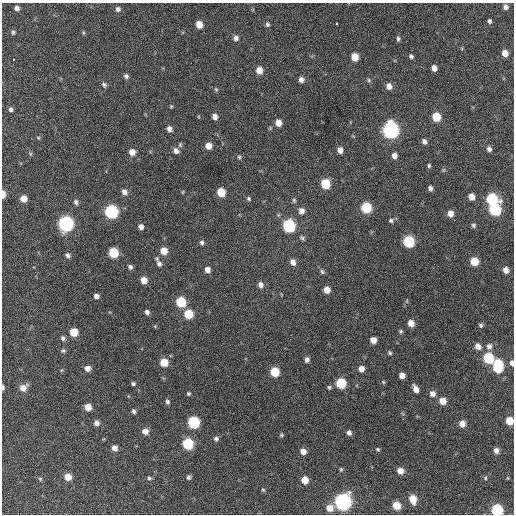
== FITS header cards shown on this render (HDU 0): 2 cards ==
NAXIS1  =                  512 / Axis length
NAXIS2  =                  512 / Axis length

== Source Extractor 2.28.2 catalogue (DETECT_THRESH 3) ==
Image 512 x 512 px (HDU 0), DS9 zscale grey, 1 PNG px = 1 image px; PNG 516 x 516 px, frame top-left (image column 1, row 512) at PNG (2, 3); no overlay
Background 197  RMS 14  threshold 42.2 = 3 sigma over >= 5 px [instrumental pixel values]
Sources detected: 144; all 144 listed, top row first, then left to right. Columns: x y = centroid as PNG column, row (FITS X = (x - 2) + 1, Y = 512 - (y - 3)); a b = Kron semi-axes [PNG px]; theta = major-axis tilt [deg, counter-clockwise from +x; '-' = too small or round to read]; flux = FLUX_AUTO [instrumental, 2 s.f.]
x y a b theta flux
506 7 5 5 - 3400
17 8 5 5 - 3300
118 9 7 6 - 3000
489 21 5 4 - 2100
199 24 6 5 - 11000
267 24 6 5 - 2000
336 24 3 3 - 6300
13 32 6 4 87 1600
83 33 7 3 -82 1000
236 38 6 6 - 3500
398 39 7 5 89 2100
505 53 6 5 - 7700
411 56 6 5 - 1900
355 57 6 5 - 13000
14 59 3 3 - 9200
434 68 5 4 - 5500
259 70 7 6 - 9400
126 76 6 6 - 2600
301 80 6 5 - 4300
369 80 6 5 - 1500
104 85 7 6 - 2200
389 86 7 6 - 5600
216 89 6 4 -68 1300
171 106 5 3 - 970
11 109 6 5 - 2400
215 117 6 5 - 4900
436 117 6 6 - 23000
278 123 6 5 - 8000
169 129 6 5 - 4100
390 130 8 7 - 290000
38 138 5 4 - 1000
424 141 6 5 - 3300
180 145 6 5 - 1400
208 146 6 6 - 8900
489 149 6 5 - 3400
340 150 6 5 - 6000
176 151 7 5 -50 4500
132 152 7 6 - 7400
30 154 6 4 -90 1200
394 155 6 5 - 4900
239 157 5 5 - 1400
429 166 5 4 - 1400
325 184 7 6 - 31000
430 188 6 4 -73 2800
124 192 7 6 - 4600
183 192 5 3 - 910
221 192 6 6 - 19000
3 194 7 4 89 7800
471 197 6 5 - 7500
23 198 6 5 - 9800
249 199 6 5 - 1600
492 199 8 7 - 59000
294 200 6 5 - 1600
76 202 6 5 - 2500
366 207 7 6 - 47000
495 209 7 7 - 79000
301 211 7 6 - 5500
111 212 7 7 - 130000
450 213 6 6 - 7100
391 220 7 6 - 2200
66 224 8 7 - 210000
473 225 6 5 - 1900
289 226 7 7 - 95000
141 227 6 5 - 4100
302 238 7 5 -27 1900
408 241 7 6 - 70000
202 242 6 5 - 2400
164 251 7 6 - 11000
113 253 6 6 - 35000
68 255 6 6 - 2600
474 261 6 6 - 18000
293 262 7 6 - 5500
159 264 9 6 -56 3700
130 267 5 5 - 2600
207 270 6 5 - 5700
506 270 6 5 - 6300
322 272 7 5 -57 1800
144 280 6 6 - 8800
260 285 7 6 - 4400
327 290 6 5 - 8700
96 296 5 5 - 3900
181 302 7 6 - 38000
147 312 5 5 - 2800
188 314 6 6 - 27000
411 323 6 5 - 8800
481 325 5 4 - 1900
401 331 6 5 - 1600
74 332 6 6 - 17000
63 338 6 5 - 2400
373 340 5 5 - 8200
478 346 7 6 - 6500
489 346 8 7 - 4500
63 351 6 6 - 1800
390 353 5 5 - 1500
488 358 7 6 - 52000
307 360 6 5 - 3400
164 362 6 6 - 18000
512 363 6 4 -86 4400
498 366 10 6 89 57000
87 368 6 6 - 5400
361 368 6 5 - 6400
275 372 6 6 - 26000
402 375 5 5 - 6400
383 382 5 4 - 1200
341 383 6 6 - 40000
133 384 4 4 - 1800
329 387 5 4 - 1500
3 388 5 3 - 2300
23 388 8 7 - 8300
416 389 7 5 -63 6300
188 393 5 4 - 1500
432 394 6 6 - 4800
442 401 6 6 - 10000
167 402 6 5 - 2100
88 407 5 5 - 11000
134 411 5 4 - 2400
509 421 6 5 - 18000
193 422 7 6 - 79000
96 423 6 5 - 4300
462 424 6 6 - 7500
145 431 7 6 - 6300
349 432 5 5 - 3400
281 435 5 4 - 1300
216 439 6 6 - 2400
188 444 7 6 - 58000
114 448 6 6 - 5200
378 449 5 4 - 1300
496 450 6 5 - 5000
303 451 6 5 - 6800
341 469 6 4 -70 1300
400 471 5 5 - 7800
68 477 6 6 - 10000
189 477 6 5 - 2200
149 478 6 5 - 1700
485 478 6 4 75 1200
508 478 5 3 - 760
40 479 5 5 - 1200
305 480 6 6 - 12000
263 490 5 4 - 1300
413 499 8 6 -74 12000
343 502 7 7 - 330000
396 505 6 6 - 17000
329 508 7 7 - 10000
497 510 7 6 - 73000
At the frame edge (FLAGS 8, measured only in part): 5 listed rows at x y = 3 194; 512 363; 3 388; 509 421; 497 510